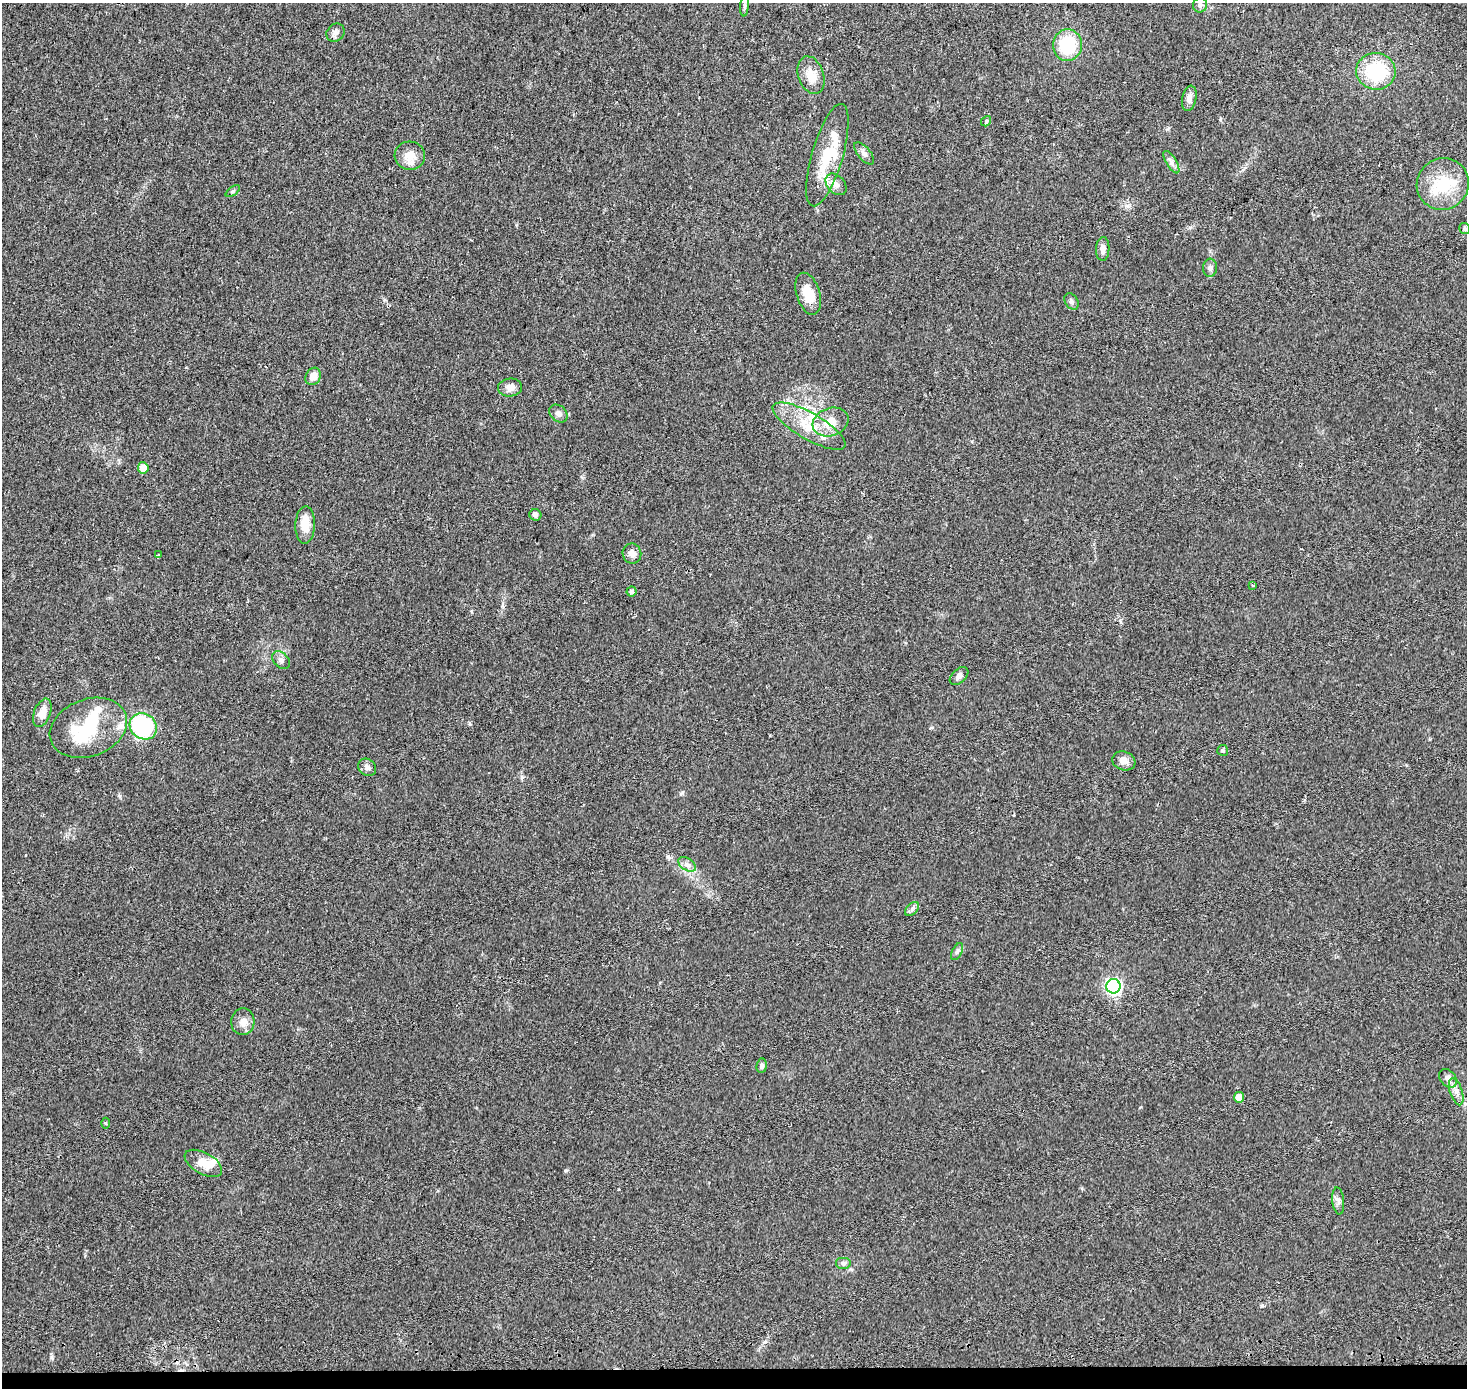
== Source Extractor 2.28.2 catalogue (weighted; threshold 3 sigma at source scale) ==
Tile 8 of 3 x 3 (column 2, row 3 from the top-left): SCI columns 1473-2937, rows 288-1673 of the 4401 x 4707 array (HDU 1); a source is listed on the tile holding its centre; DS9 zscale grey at full resolution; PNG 1469 x 1390 px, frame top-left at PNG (2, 3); each listed source drawn as its Kron ellipse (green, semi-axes under 4 px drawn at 4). Shown black and unused: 1% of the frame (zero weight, under 2 of 3 exposures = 2% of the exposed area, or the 3 px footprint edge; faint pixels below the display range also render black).
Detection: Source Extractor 2.28.2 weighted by HDU 2 'WHT'; one run over the whole footprint, this tile lists its part. Background 0.0468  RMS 0.0074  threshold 0.0335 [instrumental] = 3 sigma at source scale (4.5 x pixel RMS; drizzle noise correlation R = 1.50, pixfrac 1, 0.0396/0.0396 arcsec/px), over >= 5 px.
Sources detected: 64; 3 inside a brighter object's white glare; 1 cosmic-ray / hot-pixel residue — neither listed nor drawn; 7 inside a brighter listed object's ellipse — not listed separately; the other 53 listed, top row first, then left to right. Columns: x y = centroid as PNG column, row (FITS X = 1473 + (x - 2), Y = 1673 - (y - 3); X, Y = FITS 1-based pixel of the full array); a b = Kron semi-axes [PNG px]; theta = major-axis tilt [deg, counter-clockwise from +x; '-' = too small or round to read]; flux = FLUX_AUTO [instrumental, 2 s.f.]
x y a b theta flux
1200 5 7 7 - 2.6
744 6 10 4 85 1.5
336 33 10 8 43 3
1067 45 16 14 85 37
1376 71 20 18 -5 46
811 75 19 12 -71 11
1189 98 13 7 78 4.4
986 121 5 4 - 1.1
864 153 13 6 -50 3.1
827 155 53 15 74 33
410 156 15 14 - 9.8
1171 162 13 5 -59 3
836 184 12 8 -48 4.7
1443 184 26 25 - 30
233 191 8 4 36 1.1
1464 228 5 5 - 1.3
1103 249 12 6 88 4.1
1210 268 9 7 87 2.4
808 294 21 11 -73 16
1071 301 9 6 -58 2.1
313 376 9 7 58 6.2
510 388 12 9 7 5.4
558 413 10 8 -43 3.4
831 422 18 14 19 14
809 426 41 13 -30 24
143 468 5 5 - 7.5
535 515 6 5 - 3
305 525 19 9 88 12
632 554 10 9 - 4.7
158 555 3 3 - 1.1
1253 586 3 3 - 1
631 592 5 5 - 2
281 660 10 7 -44 2.8
959 676 11 7 45 3.3
42 713 15 8 69 8.3
143 726 14 12 -36 88
88 728 40 28 21 45
1223 750 5 5 - 1.2
1124 761 12 9 -18 5.2
367 767 9 8 - 3
687 864 10 6 -33 3
912 909 8 5 46 1.9
957 952 9 5 63 1.9
1113 986 7 7 - 160
243 1022 13 11 85 6
762 1066 7 5 83 1.9
1448 1078 10 7 -50 4.1
1456 1092 14 6 -72 4.3
1239 1097 5 5 - 7.1
106 1123 5 3 - 0.76
203 1163 21 10 -29 11
1338 1201 13 6 -84 2.9
843 1263 8 6 0 2.1
Unlisted compact peaks at least as high as the median listed source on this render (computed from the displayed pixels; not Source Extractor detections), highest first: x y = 51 1357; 566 1170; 522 777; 470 724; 682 793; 668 857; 1262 1306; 120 796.